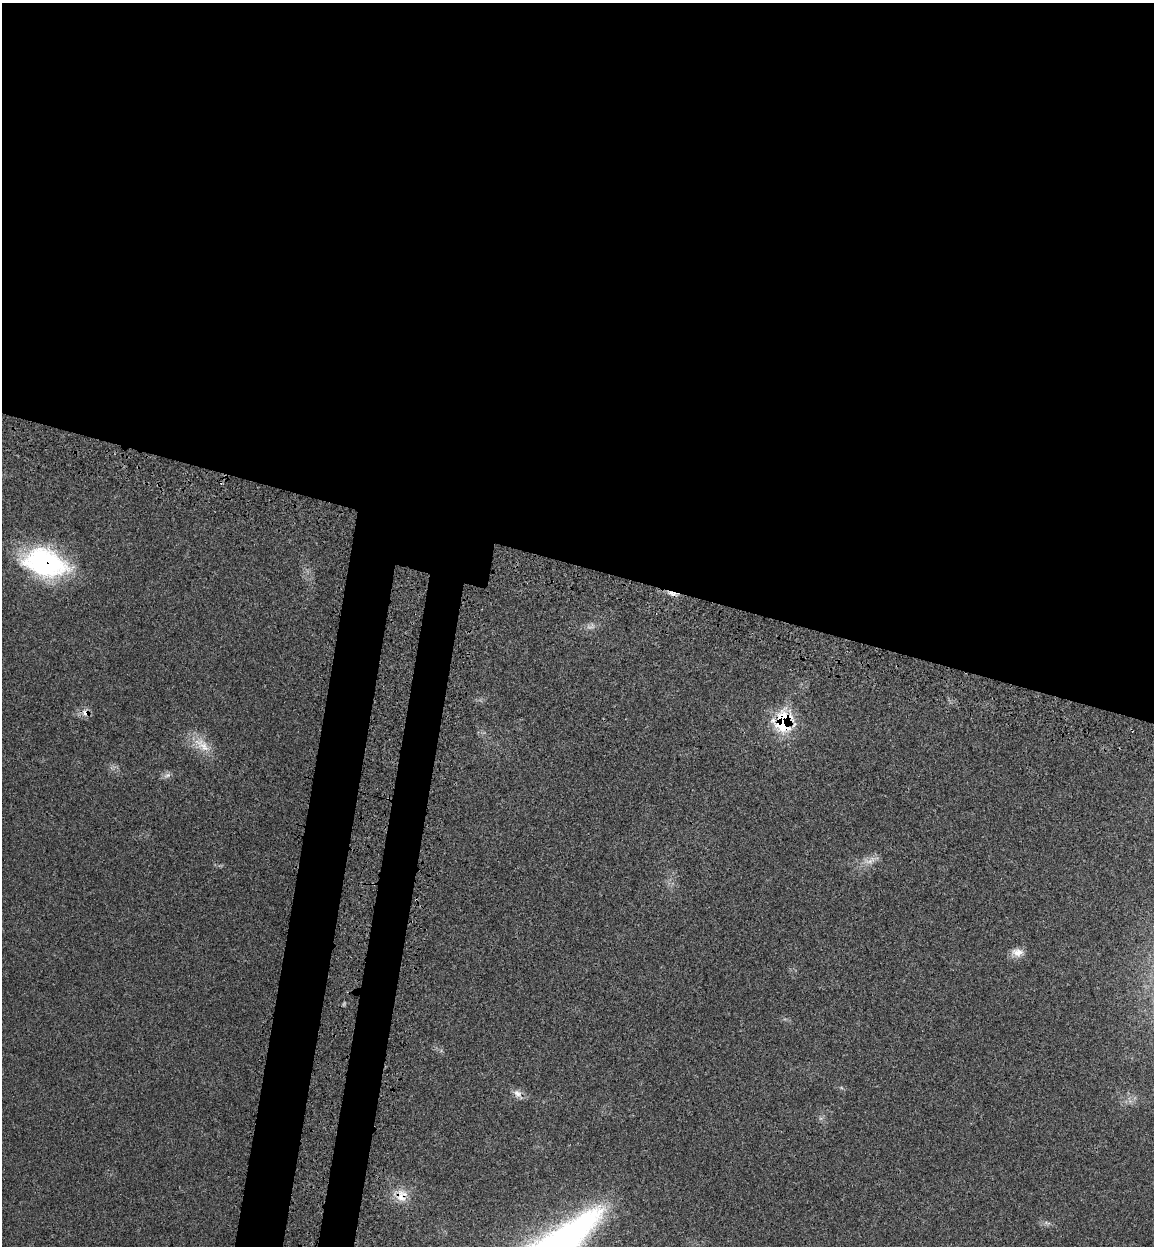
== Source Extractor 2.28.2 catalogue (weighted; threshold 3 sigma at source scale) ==
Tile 3 of 4 x 4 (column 3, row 1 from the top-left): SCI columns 2505-3656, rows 3824-5067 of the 5140 x 5154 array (HDU 1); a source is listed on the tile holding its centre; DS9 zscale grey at full resolution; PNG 1156 x 1248 px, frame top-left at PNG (2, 3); no overlay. Shown black and unused: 50% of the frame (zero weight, under 3 of 4 exposures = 8% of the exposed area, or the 3 px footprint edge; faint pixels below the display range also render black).
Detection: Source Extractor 2.28.2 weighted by HDU 2 'WHT'; one run over the whole footprint, this tile lists its part. Background 0.0232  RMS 0.0034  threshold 0.0153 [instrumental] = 3 sigma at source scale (4.5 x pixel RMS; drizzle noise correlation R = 1.50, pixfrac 1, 0.05/0.05 arcsec/px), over >= 5 px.
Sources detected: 12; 1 too faint to see at this stretch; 1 cosmic-ray / hot-pixel residue — not listed; the other 10 listed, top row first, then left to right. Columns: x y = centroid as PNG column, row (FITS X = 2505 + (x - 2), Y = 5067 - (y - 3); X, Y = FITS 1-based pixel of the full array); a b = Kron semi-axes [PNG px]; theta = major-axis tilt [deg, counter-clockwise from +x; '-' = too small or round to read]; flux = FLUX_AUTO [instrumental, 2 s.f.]
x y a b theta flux
44 562 49 28 -16 52
672 594 15 5 -21 1.8
85 713 11 9 4 2.3
783 721 19 15 79 26
202 744 30 13 -43 6.7
167 775 12 6 29 1.2
870 860 25 10 16 3.6
1017 952 16 11 -4 3
518 1093 13 10 -40 2.3
401 1195 21 18 -30 6.2
Overlapping masked pixels (flux is a lower limit): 5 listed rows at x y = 44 562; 672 594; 85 713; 783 721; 401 1195